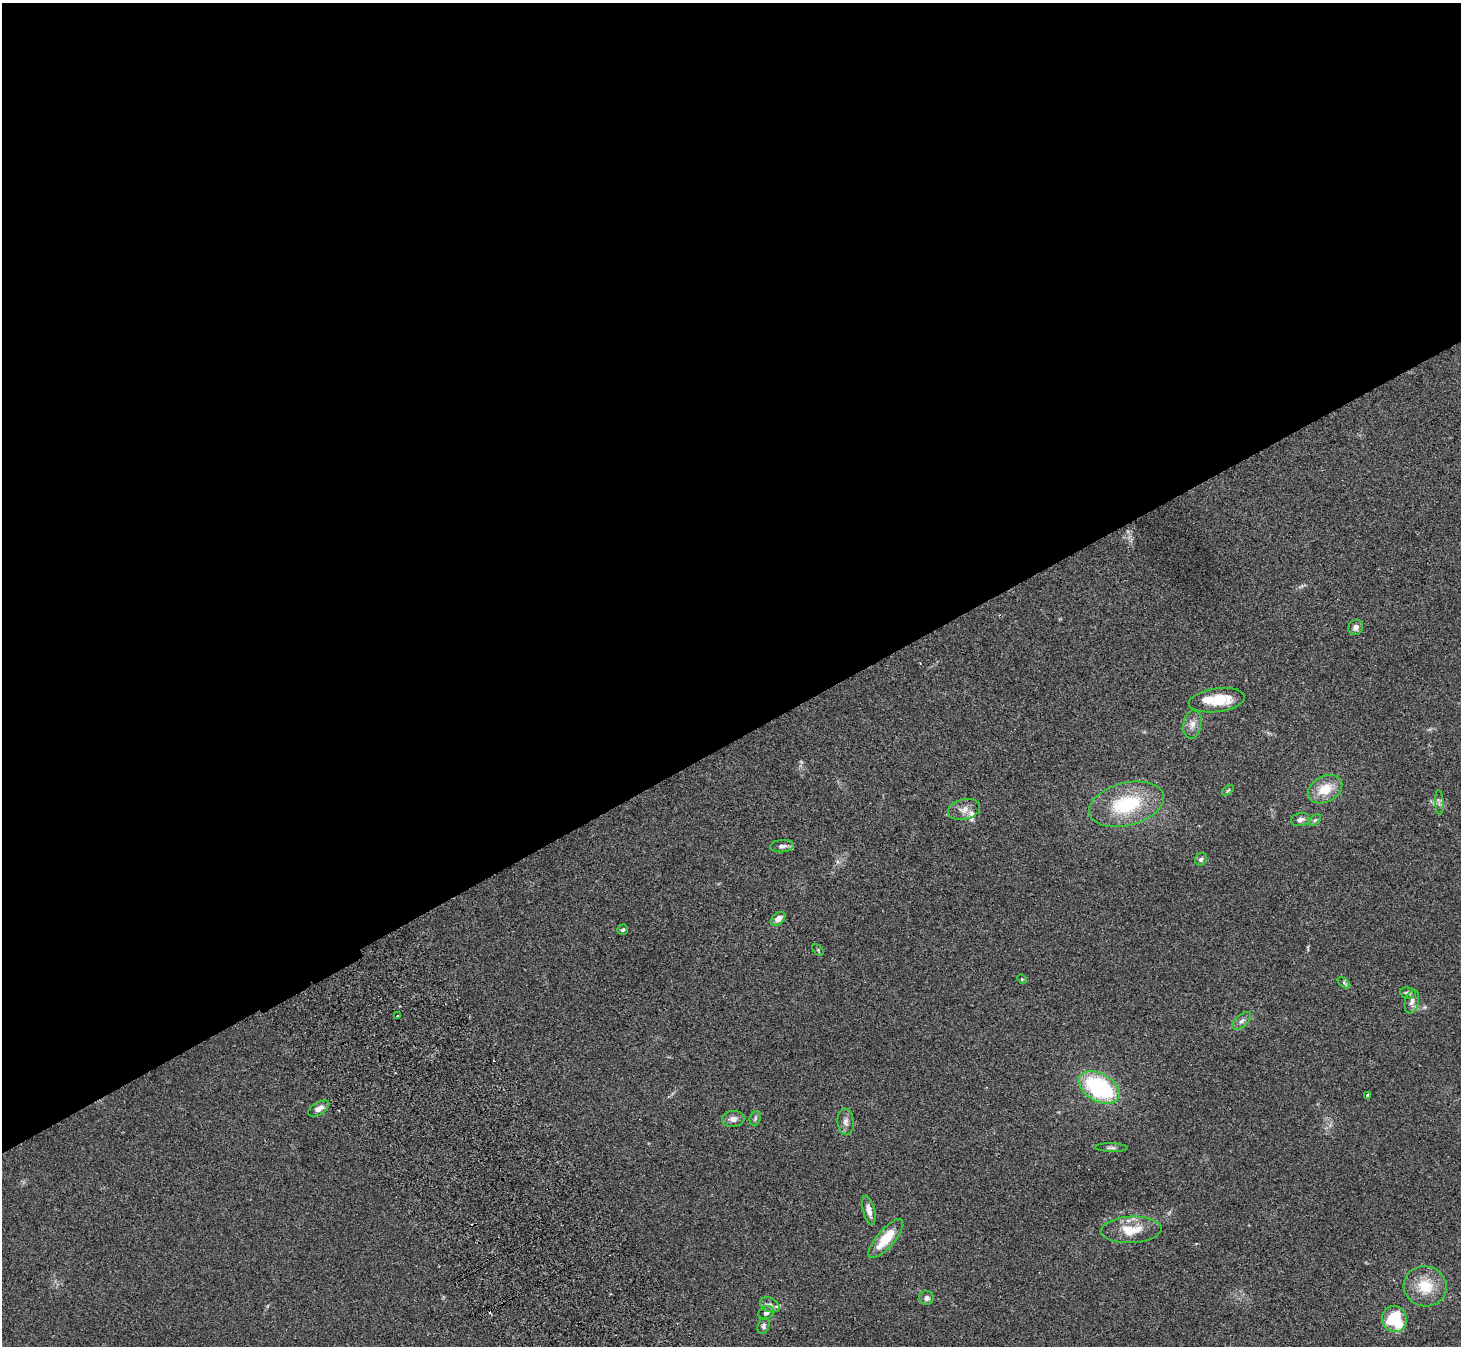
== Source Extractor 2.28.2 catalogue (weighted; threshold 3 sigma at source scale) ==
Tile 2 of 4 x 4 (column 2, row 1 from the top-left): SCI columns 1512-2970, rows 4229-5572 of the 5943 x 5903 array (HDU 1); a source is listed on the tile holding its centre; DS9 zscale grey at full resolution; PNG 1463 x 1348 px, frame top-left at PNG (2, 3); each listed source drawn as its Kron ellipse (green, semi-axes under 4 px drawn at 4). Shown black and unused: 55% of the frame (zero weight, under 2 of 3 exposures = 3% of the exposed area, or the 3 px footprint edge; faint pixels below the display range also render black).
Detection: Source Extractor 2.28.2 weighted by HDU 2 'WHT'; one run over the whole footprint, this tile lists its part. Background 0.109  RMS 0.0092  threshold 0.0413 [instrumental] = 3 sigma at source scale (4.5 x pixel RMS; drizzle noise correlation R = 1.50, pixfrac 1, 0.05/0.05 arcsec/px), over >= 5 px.
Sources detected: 43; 1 inside a brighter object's white glare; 3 cosmic-ray / hot-pixel residue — neither listed nor drawn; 2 inside a brighter listed object's ellipse — not listed separately; the other 37 listed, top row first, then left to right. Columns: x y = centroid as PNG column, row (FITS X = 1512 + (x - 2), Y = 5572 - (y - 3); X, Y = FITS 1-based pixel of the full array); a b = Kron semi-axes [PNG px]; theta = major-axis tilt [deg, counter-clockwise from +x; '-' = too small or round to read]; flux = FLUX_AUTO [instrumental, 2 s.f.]
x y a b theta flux
1356 627 8 7 - 3.8
1217 700 28 11 8 26
1192 725 14 9 80 6.4
1325 789 18 13 28 19
1228 790 7 3 37 1.1
1439 802 12 4 -87 2.1
1127 804 38 21 15 58
964 809 16 10 14 7.4
1300 820 9 6 14 3.5
1315 820 7 4 44 1.4
782 846 12 6 5 3.8
1201 859 6 5 - 2.2
778 919 8 5 42 5.5
623 930 5 5 - 2.2
818 950 7 4 -46 1.2
1022 979 5 4 - 0.91
1344 983 7 4 -38 1.4
1408 993 8 5 -9 1.8
1412 1001 12 7 77 3.7
397 1016 3 2 - 2.5
1242 1021 11 6 41 3.2
1099 1088 22 13 -30 99
1367 1095 3 3 - 2
319 1108 12 6 31 5.3
755 1118 7 5 70 1.6
733 1119 11 8 5 5.1
846 1122 13 8 -86 4.8
1111 1148 16 4 -2 2.2
869 1210 15 6 -76 5.8
1131 1230 30 13 3 22
886 1239 24 9 49 23
1425 1286 21 20 - 25
926 1298 7 7 - 3.1
770 1305 10 7 -22 3.9
766 1313 8 6 26 2.8
1394 1319 13 12 - 44
763 1326 8 5 72 2.1